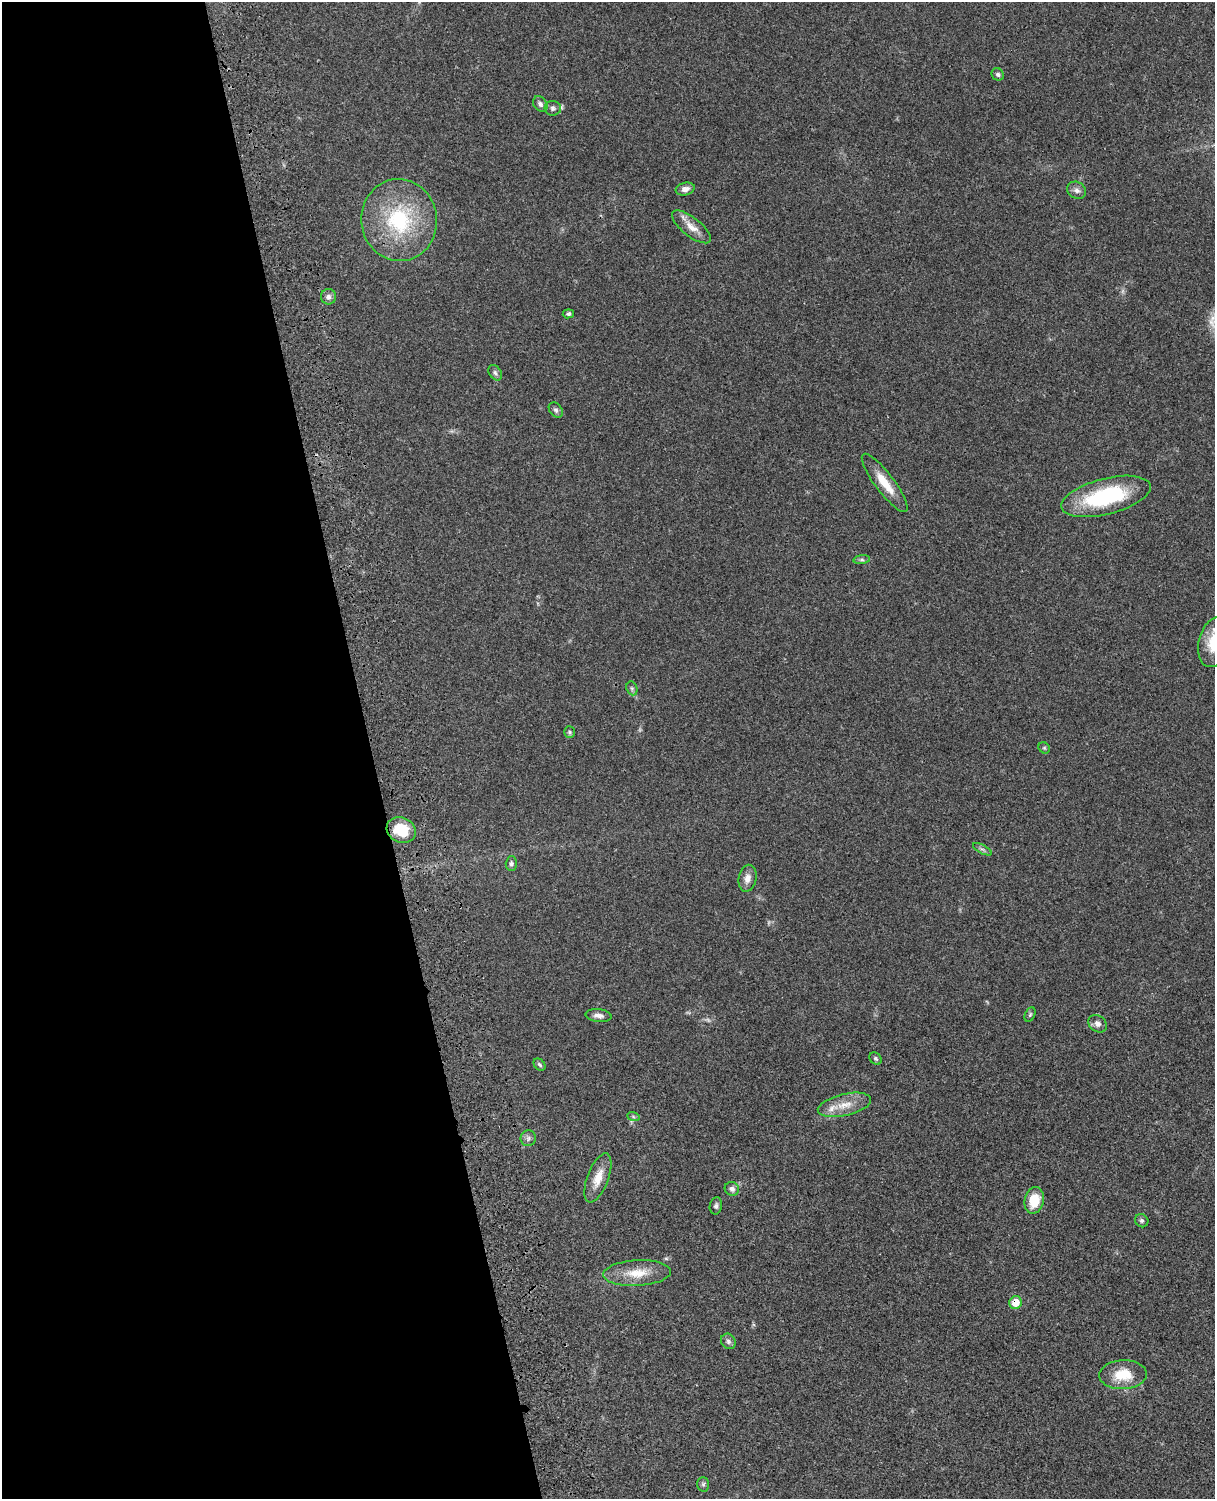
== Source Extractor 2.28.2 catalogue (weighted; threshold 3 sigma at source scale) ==
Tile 5 of 4 x 3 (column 1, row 2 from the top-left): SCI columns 121-1333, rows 1771-3267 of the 5089 x 4924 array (HDU 1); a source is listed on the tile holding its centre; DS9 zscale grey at full resolution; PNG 1217 x 1501 px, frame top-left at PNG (2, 2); each listed source drawn as its Kron ellipse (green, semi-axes under 4 px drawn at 4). Shown black and unused: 31% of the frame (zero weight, under 3 of 4 exposures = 6% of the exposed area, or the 3 px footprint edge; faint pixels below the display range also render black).
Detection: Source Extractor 2.28.2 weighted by HDU 2 'WHT'; one run over the whole footprint, this tile lists its part. Background 0.0864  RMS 0.0061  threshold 0.0274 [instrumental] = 3 sigma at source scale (4.5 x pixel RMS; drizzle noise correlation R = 1.50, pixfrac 1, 0.05/0.05 arcsec/px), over >= 5 px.
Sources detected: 44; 2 too faint to see at this stretch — neither listed nor drawn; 2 inside a brighter listed object's ellipse — not listed separately; the other 40 listed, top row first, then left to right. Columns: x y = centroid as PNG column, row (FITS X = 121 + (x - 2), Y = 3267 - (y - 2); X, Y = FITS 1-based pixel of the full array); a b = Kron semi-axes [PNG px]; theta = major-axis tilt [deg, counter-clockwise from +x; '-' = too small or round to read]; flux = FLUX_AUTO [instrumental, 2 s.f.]
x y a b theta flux
998 74 6 6 - 1.3
540 104 8 6 -52 1.9
553 108 8 7 - 1.8
685 189 10 6 12 3
1077 190 10 8 -28 2.6
399 220 41 38 -85 53
691 227 24 9 -38 7.1
329 297 8 7 - 2
568 314 6 4 7 1.2
495 373 8 6 -56 1.6
556 410 8 6 -52 1.7
885 483 36 9 -53 12
1106 496 46 18 14 53
862 560 8 4 7 1.2
1214 642 25 15 76 17
632 688 7 5 -70 1.2
569 732 6 5 - 1
1044 748 6 5 - 0.89
401 830 15 12 -27 17
982 849 10 3 -29 1.3
511 864 7 5 89 1.4
747 878 14 9 78 4.5
599 1015 13 6 -7 2.9
1030 1015 7 5 63 1.1
1098 1024 10 8 -38 2.7
876 1058 7 5 -44 1.1
539 1065 7 5 -45 1.2
844 1105 27 11 13 9.7
633 1116 6 4 -20 0.82
528 1138 8 7 - 1.9
598 1178 26 10 69 9.3
732 1189 7 7 - 2.4
1034 1200 13 9 77 14
716 1206 9 6 80 1.6
1142 1221 7 6 - 1.3
637 1273 34 13 3 13
1015 1303 7 6 - 9.8
728 1341 8 7 - 1.7
1123 1375 23 14 3 15
703 1484 7 6 - 1.2
Overlapping masked pixels (flux is a lower limit): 1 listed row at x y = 1015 1303
Isophote crosses this tile's border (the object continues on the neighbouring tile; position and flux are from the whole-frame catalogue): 1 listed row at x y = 1214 642